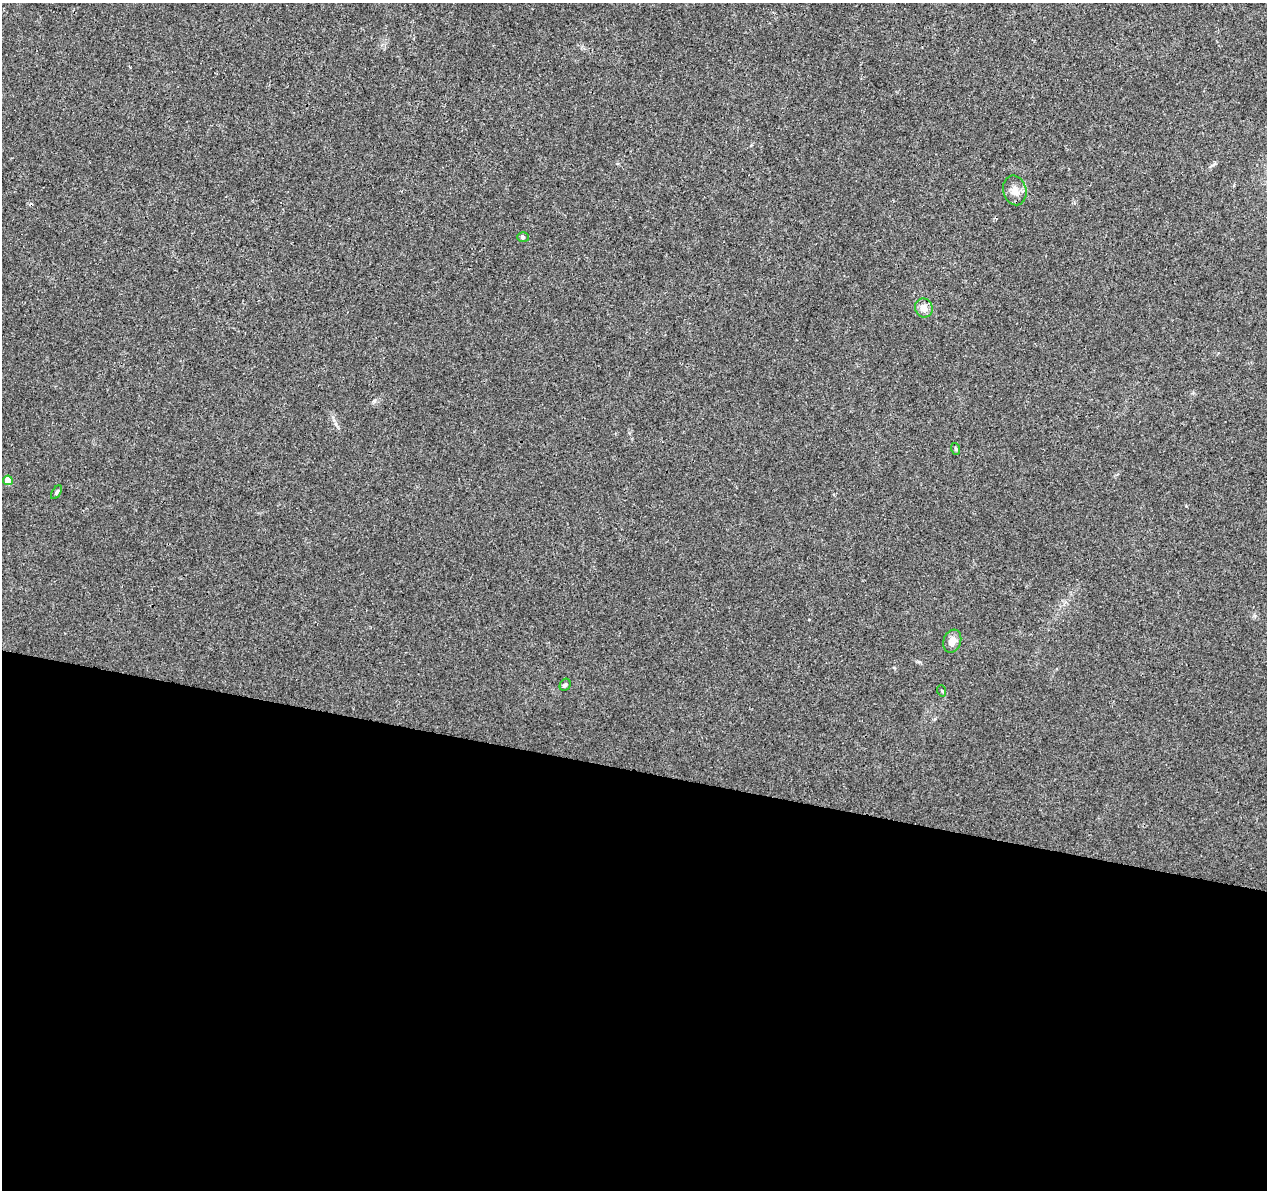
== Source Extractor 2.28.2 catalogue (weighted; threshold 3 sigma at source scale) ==
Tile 14 of 4 x 4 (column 2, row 4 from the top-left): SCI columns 1267-2531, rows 227-1414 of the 5076 x 5262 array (HDU 1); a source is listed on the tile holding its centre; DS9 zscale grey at full resolution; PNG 1269 x 1192 px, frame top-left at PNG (2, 3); each listed source drawn as its Kron ellipse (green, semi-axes under 4 px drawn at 4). Shown black and unused: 35% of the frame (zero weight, under 3 of 4 exposures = <1% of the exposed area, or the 3 px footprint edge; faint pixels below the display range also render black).
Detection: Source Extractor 2.28.2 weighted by HDU 2 'WHT'; one run over the whole footprint, this tile lists its part. Background 0.0195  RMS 0.0029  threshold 0.0131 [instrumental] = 3 sigma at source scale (4.5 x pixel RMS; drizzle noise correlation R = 1.50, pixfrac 1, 0.0396/0.0396 arcsec/px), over >= 5 px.
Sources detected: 9; all 9 listed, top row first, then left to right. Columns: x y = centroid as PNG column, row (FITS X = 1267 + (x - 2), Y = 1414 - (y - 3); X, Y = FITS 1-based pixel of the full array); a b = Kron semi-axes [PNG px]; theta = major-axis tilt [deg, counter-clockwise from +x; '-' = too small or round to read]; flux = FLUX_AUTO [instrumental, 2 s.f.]
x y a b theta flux
1015 190 15 11 -76 2.6
523 237 6 5 - 0.51
924 308 9 8 - 2
956 449 6 3 -70 0.33
8 480 5 5 - 4.1
56 492 7 4 58 0.48
952 641 12 8 70 2.4
565 685 6 5 - 0.53
942 691 6 3 -72 0.29